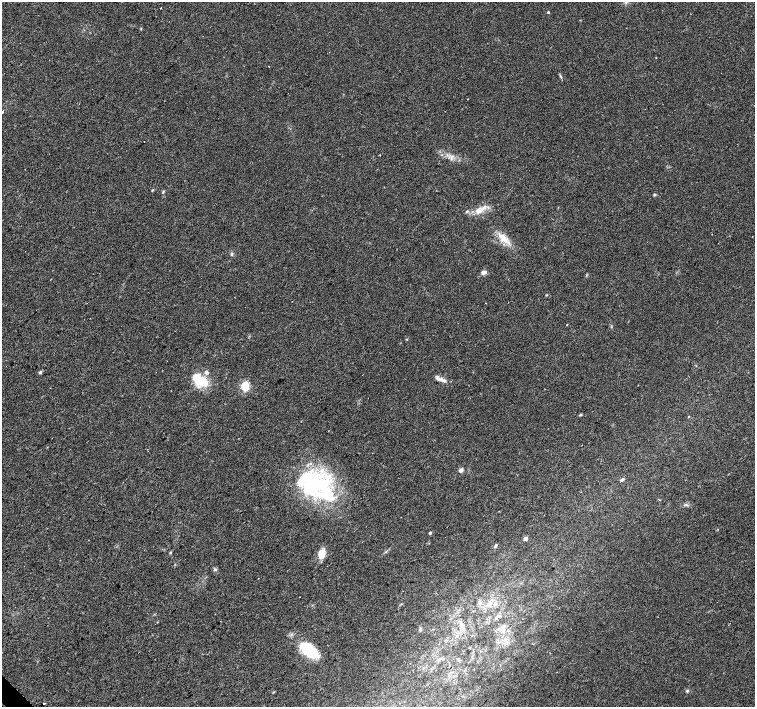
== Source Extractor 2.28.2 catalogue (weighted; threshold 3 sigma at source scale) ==
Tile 7 of 4 x 4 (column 3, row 2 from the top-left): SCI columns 3011-4516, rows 2971-4379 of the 6026 x 6006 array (HDU 1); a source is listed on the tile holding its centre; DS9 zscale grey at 2 x 2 block average (1 PNG px = mean of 2 x 2 image px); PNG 757 x 709 px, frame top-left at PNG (2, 2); no overlay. Shown black and unused: <1% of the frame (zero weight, under 2 of 3 exposures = <1% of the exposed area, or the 3 px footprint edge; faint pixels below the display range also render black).
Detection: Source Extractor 2.28.2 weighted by HDU 2 'WHT'; one run over the whole footprint, this tile lists its part. Background 0.0278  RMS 0.0046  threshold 0.0205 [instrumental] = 3 sigma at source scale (4.5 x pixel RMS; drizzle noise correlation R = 1.50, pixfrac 1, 0.0396/0.0396 arcsec/px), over >= 5 px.
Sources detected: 43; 4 inside a brighter object's white glare — not listed; the other 39 listed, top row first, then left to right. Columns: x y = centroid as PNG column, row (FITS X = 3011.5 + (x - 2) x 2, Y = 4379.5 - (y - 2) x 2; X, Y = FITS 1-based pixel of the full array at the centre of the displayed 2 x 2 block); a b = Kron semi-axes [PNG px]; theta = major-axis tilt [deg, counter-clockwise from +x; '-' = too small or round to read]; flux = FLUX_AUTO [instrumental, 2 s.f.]
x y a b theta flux
548 12 3 2 - 1.1
268 66 2 2 - 0.94
561 77 3 2 - 0.95
2 112 2 2 - 6.6
144 141 2 2 - 0.56
152 190 4 2 - 0.73
163 192 5 2 - 1
654 195 3 2 - 0.94
480 210 19 6 34 11
467 211 4 3 - 1.4
504 239 12 8 -51 11
231 254 3 2 - 0.93
483 272 8 5 12 3.2
547 295 3 2 - 0.63
485 303 2 2 - 0.49
567 325 2 2 - 0.41
40 372 3 3 - 2.1
206 372 6 4 -53 2.8
437 377 5 3 - 2.3
444 380 6 5 - 3.7
200 381 20 10 -31 31
245 386 4 3 - 83
580 415 5 3 - 1.1
688 416 2 2 - 0.91
461 470 3 3 - 8.5
622 479 5 3 - 2
316 485 40 18 -4 90
659 500 2 2 - 0.58
686 505 5 3 - 1.7
430 533 3 2 - 1.8
525 538 4 4 - 2.8
495 545 5 3 - 1.3
170 553 4 2 - 0.94
321 554 8 6 75 16
215 569 4 3 - 1.6
420 629 5 3 - 1.8
309 650 21 13 -48 40
687 691 4 3 - 1.4
44 704 2 2 - 2.3
Isophote crosses this tile's border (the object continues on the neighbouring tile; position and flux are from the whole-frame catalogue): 1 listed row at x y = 2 112
Diffuse or blended objects may show on this block-average render without a row.